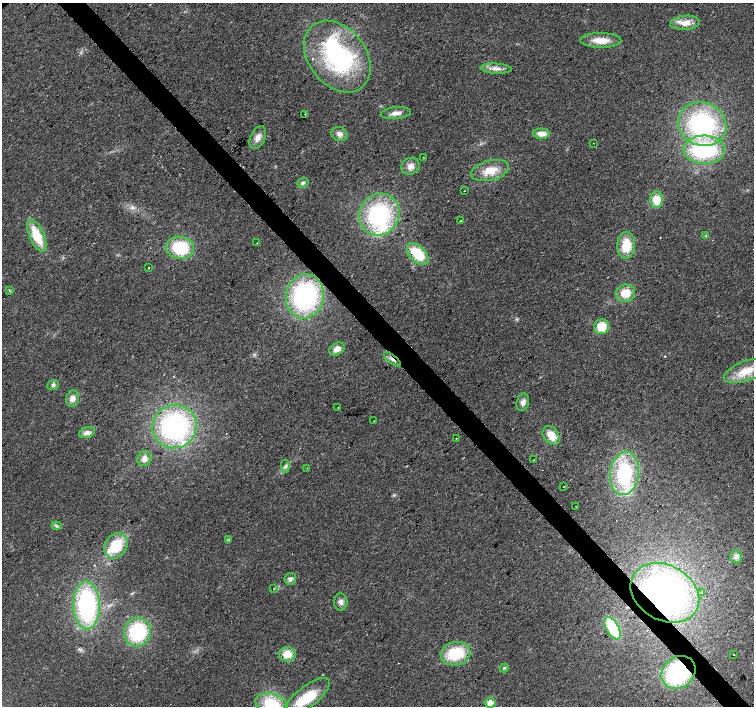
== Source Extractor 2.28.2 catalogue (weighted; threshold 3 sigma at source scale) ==
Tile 6 of 4 x 4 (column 2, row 2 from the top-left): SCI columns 1509-3011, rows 3025-4431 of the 6018 x 5985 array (HDU 1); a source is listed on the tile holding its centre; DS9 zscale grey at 2 x 2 block average (1 PNG px = mean of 2 x 2 image px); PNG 756 x 708 px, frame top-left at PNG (2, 3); each listed source drawn as its Kron ellipse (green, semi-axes under 4 px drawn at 4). Shown black and unused: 4% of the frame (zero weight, under 2 of 3 exposures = <1% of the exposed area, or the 3 px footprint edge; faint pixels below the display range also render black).
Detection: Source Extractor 2.28.2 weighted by HDU 2 'WHT'; one run over the whole footprint, this tile lists its part. Background 0.024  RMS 0.0063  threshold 0.0282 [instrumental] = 3 sigma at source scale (4.5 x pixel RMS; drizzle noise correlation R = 1.50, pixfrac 1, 0.0396/0.0396 arcsec/px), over >= 5 px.
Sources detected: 81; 3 inside a brighter object's white glare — neither listed nor drawn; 8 inside a brighter listed object's ellipse — not listed separately; the other 70 listed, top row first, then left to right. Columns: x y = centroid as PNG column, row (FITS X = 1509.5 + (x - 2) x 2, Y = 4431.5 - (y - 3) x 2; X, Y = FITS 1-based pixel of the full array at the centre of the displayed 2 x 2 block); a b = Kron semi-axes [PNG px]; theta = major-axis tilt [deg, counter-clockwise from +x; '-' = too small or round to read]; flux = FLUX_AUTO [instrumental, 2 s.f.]
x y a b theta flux
685 23 15 7 6 18
601 40 20 7 -1 23
337 57 40 28 -52 220
496 69 15 5 -3 10
396 113 15 6 6 10
305 114 2 2 - 6.6
702 124 24 21 -19 200
339 134 8 7 - 7.5
541 134 8 5 -2 12
258 138 12 7 64 11
594 143 2 2 - 0.45
704 150 21 14 -1 140
423 157 2 2 - 1.6
410 166 9 8 - 11
490 171 19 10 14 27
303 183 6 4 21 3.6
464 191 2 2 - 3.8
656 200 8 6 -89 26
379 215 21 20 - 170
460 221 2 2 - 1.8
37 235 17 7 -66 45
705 236 2 2 - 1
257 243 2 2 - 0.67
626 245 13 9 88 39
180 248 14 11 -10 76
418 254 13 8 -46 49
149 268 2 2 - 0.74
9 290 3 2 - 1.2
626 293 9 8 - 24
305 296 22 19 79 230
601 327 8 7 - 30
337 349 8 6 29 11
392 359 10 3 -38 6.3
746 371 23 10 20 33
53 385 6 5 - 3.8
73 398 8 6 74 10
523 402 9 6 75 7.6
338 407 2 2 - 0.58
374 421 2 2 - 1.2
174 427 22 21 - 260
87 433 8 5 18 8.3
551 435 10 7 -53 21
456 438 2 2 - 3
144 459 8 6 61 8.2
534 460 2 2 - 1.1
285 466 6 3 -90 3.3
307 468 2 2 - 1.8
624 473 22 14 83 120
564 487 2 2 - 0.82
576 507 2 2 - 1.3
57 526 5 3 - 2.6
228 540 4 3 - 1.6
116 546 13 11 57 55
736 557 6 6 - 6.1
290 579 6 5 - 5.2
274 589 2 2 - 0.95
665 593 36 27 -30 470
702 593 3 3 - 1.4
341 602 8 6 89 6.8
87 605 24 13 -88 200
612 628 12 6 -61 73
137 632 14 13 - 110
287 654 8 7 - 24
455 654 15 11 12 66
734 655 2 2 - 2
504 668 4 3 - 1.9
678 672 18 15 38 150
306 697 28 10 39 56
490 703 5 5 - 13
272 704 17 11 -19 58
Overlapping masked pixels (flux is a lower limit): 3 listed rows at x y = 392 359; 665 593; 678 672
Isophote crosses this tile's border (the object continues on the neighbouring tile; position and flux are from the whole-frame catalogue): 1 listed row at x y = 272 704
Diffuse or blended objects may show on this block-average render without a row.